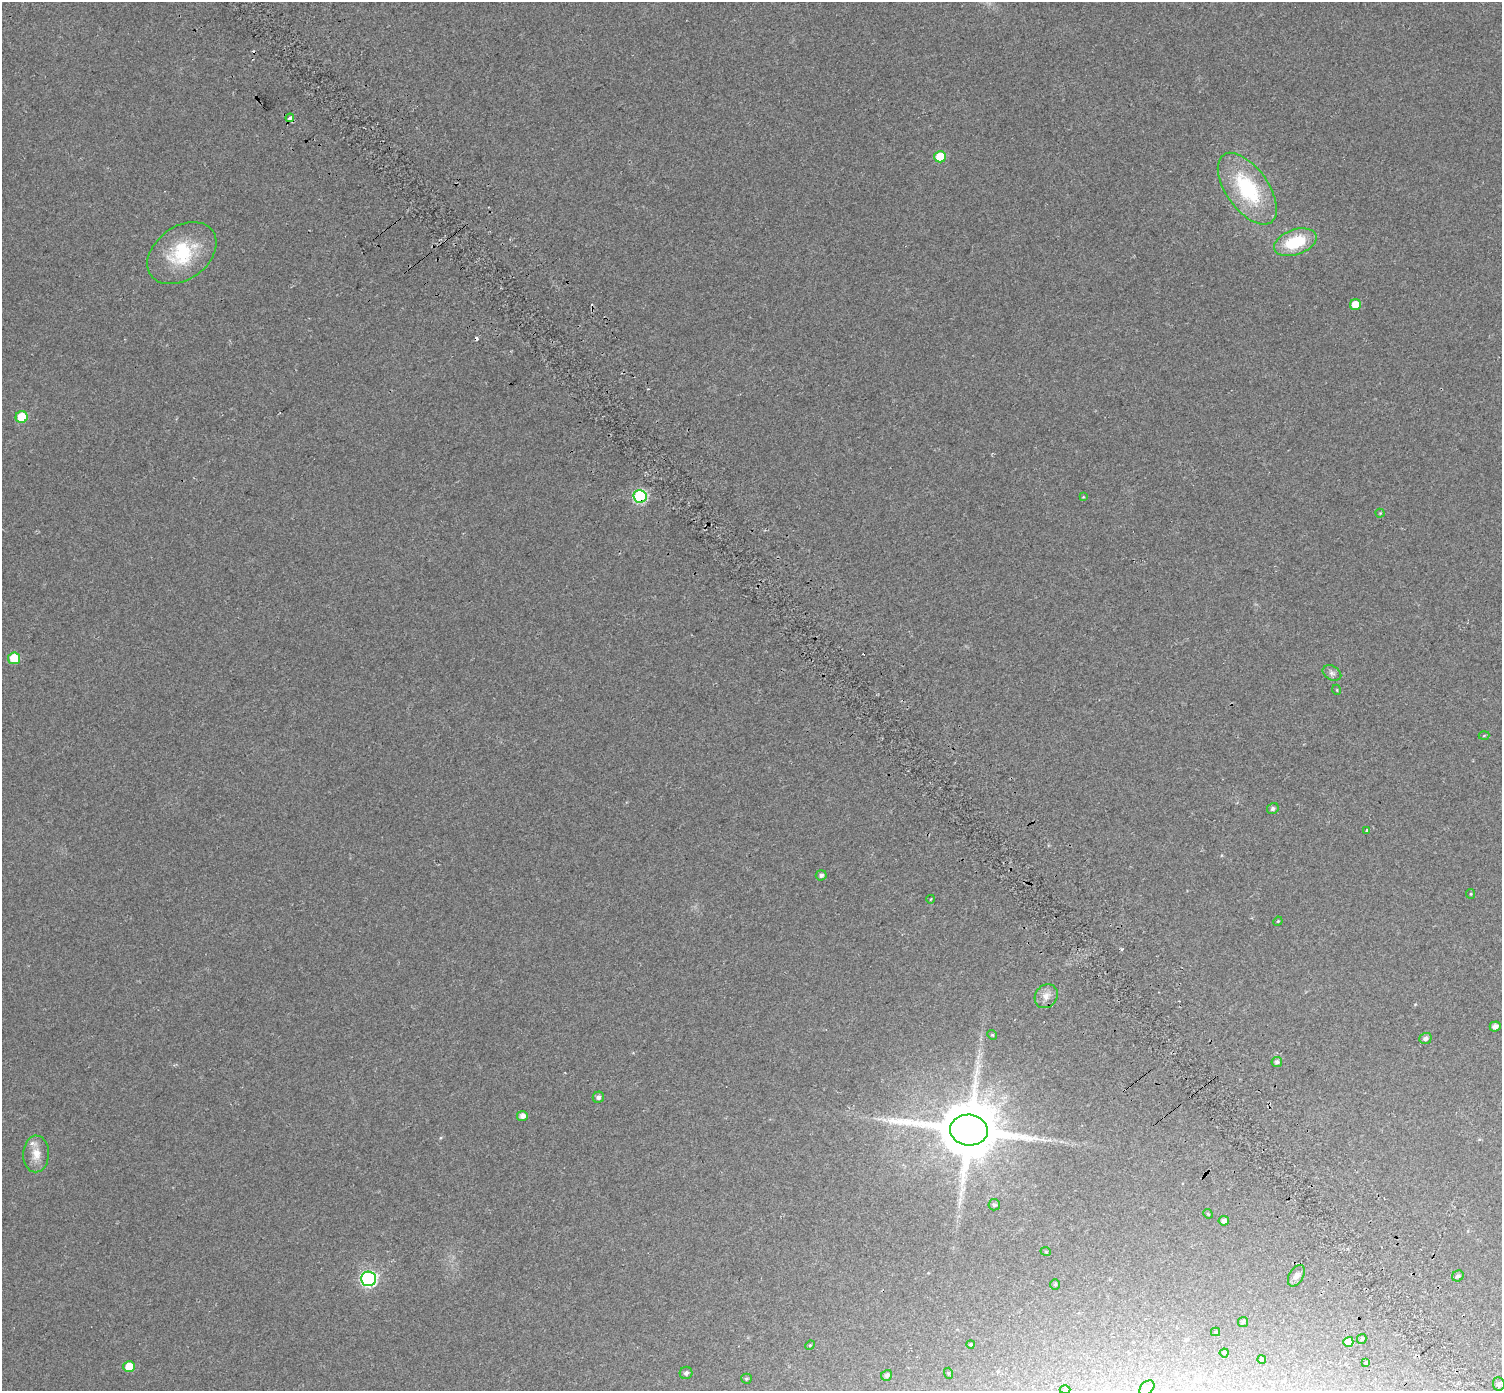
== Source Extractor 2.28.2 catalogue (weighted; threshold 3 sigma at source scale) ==
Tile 6 of 4 x 4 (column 2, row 2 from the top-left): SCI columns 1567-3066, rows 3072-4460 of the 6126 x 6079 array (HDU 1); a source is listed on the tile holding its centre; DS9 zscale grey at full resolution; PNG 1504 x 1393 px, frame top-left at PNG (2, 2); each listed source drawn as its Kron ellipse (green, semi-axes under 4 px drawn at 4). Shown black and unused: <1% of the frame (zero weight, under 2 of 3 exposures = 4% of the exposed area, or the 3 px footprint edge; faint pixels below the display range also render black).
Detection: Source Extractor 2.28.2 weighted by HDU 2 'WHT'; one run over the whole footprint, this tile lists its part. Background 0.0555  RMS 0.011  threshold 0.0511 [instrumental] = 3 sigma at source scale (4.5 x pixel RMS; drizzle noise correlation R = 1.50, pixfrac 1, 0.0396/0.0396 arcsec/px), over >= 5 px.
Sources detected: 59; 4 cosmic-ray / hot-pixel residue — neither listed nor drawn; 1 inside a brighter listed object's ellipse — not listed separately; the other 54 listed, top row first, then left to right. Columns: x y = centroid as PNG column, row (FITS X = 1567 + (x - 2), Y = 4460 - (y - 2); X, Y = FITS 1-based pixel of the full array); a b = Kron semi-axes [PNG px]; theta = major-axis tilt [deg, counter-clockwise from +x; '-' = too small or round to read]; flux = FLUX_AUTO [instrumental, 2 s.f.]
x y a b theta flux
290 118 4 3 - 12
940 157 6 5 - 34
1247 189 41 21 -54 95
1295 242 22 12 20 50
182 253 38 26 36 66
1355 305 5 5 - 22
22 417 6 6 - 29
640 496 6 6 - 120
1083 497 4 4 - 0.85
1380 513 4 4 - 0.94
14 658 6 5 - 30
1332 673 10 7 -29 4.2
1337 690 5 3 - 0.94
1484 736 5 3 - 1
1273 809 6 5 - 2.8
1366 830 3 2 - 2.2
821 875 5 5 - 2.9
1471 894 5 4 - 1.2
931 899 4 3 - 0.98
1278 921 5 4 - 1.1
1046 996 13 10 54 8.9
1495 1026 5 5 - 5.3
992 1035 5 4 - 1.3
1425 1038 6 5 - 3.7
1277 1062 5 5 - 3.6
598 1097 5 5 - 3.6
522 1116 5 5 - 6.6
969 1130 19 15 -5 8300
36 1154 18 13 89 14
994 1205 6 5 - 2.4
1208 1214 5 4 - 1.3
1224 1221 5 4 - 4.2
1046 1252 5 3 - 1.1
1296 1276 12 7 59 4.4
1458 1276 6 5 - 2.9
368 1279 7 7 - 220
1055 1285 5 5 - 1.5
1243 1322 5 5 - 1.9
1215 1332 4 4 - 1.2
1362 1339 5 4 - 1.7
1348 1342 5 5 - 9.2
971 1344 4 4 - 1.2
810 1345 5 4 - 1.1
1224 1353 4 4 - 1.5
1262 1359 4 4 - 1.4
1366 1362 3 3 - 5.6
129 1366 6 5 - 19
686 1373 6 6 - 3.1
948 1373 5 3 - 1.2
887 1375 6 5 - 3.2
746 1379 5 5 - 1.5
1499 1384 7 6 - 3.3
1147 1388 8 6 45 3.4
1065 1390 5 3 - 1.2
Overlapping masked pixels (flux is a lower limit): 2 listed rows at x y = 290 118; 640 496